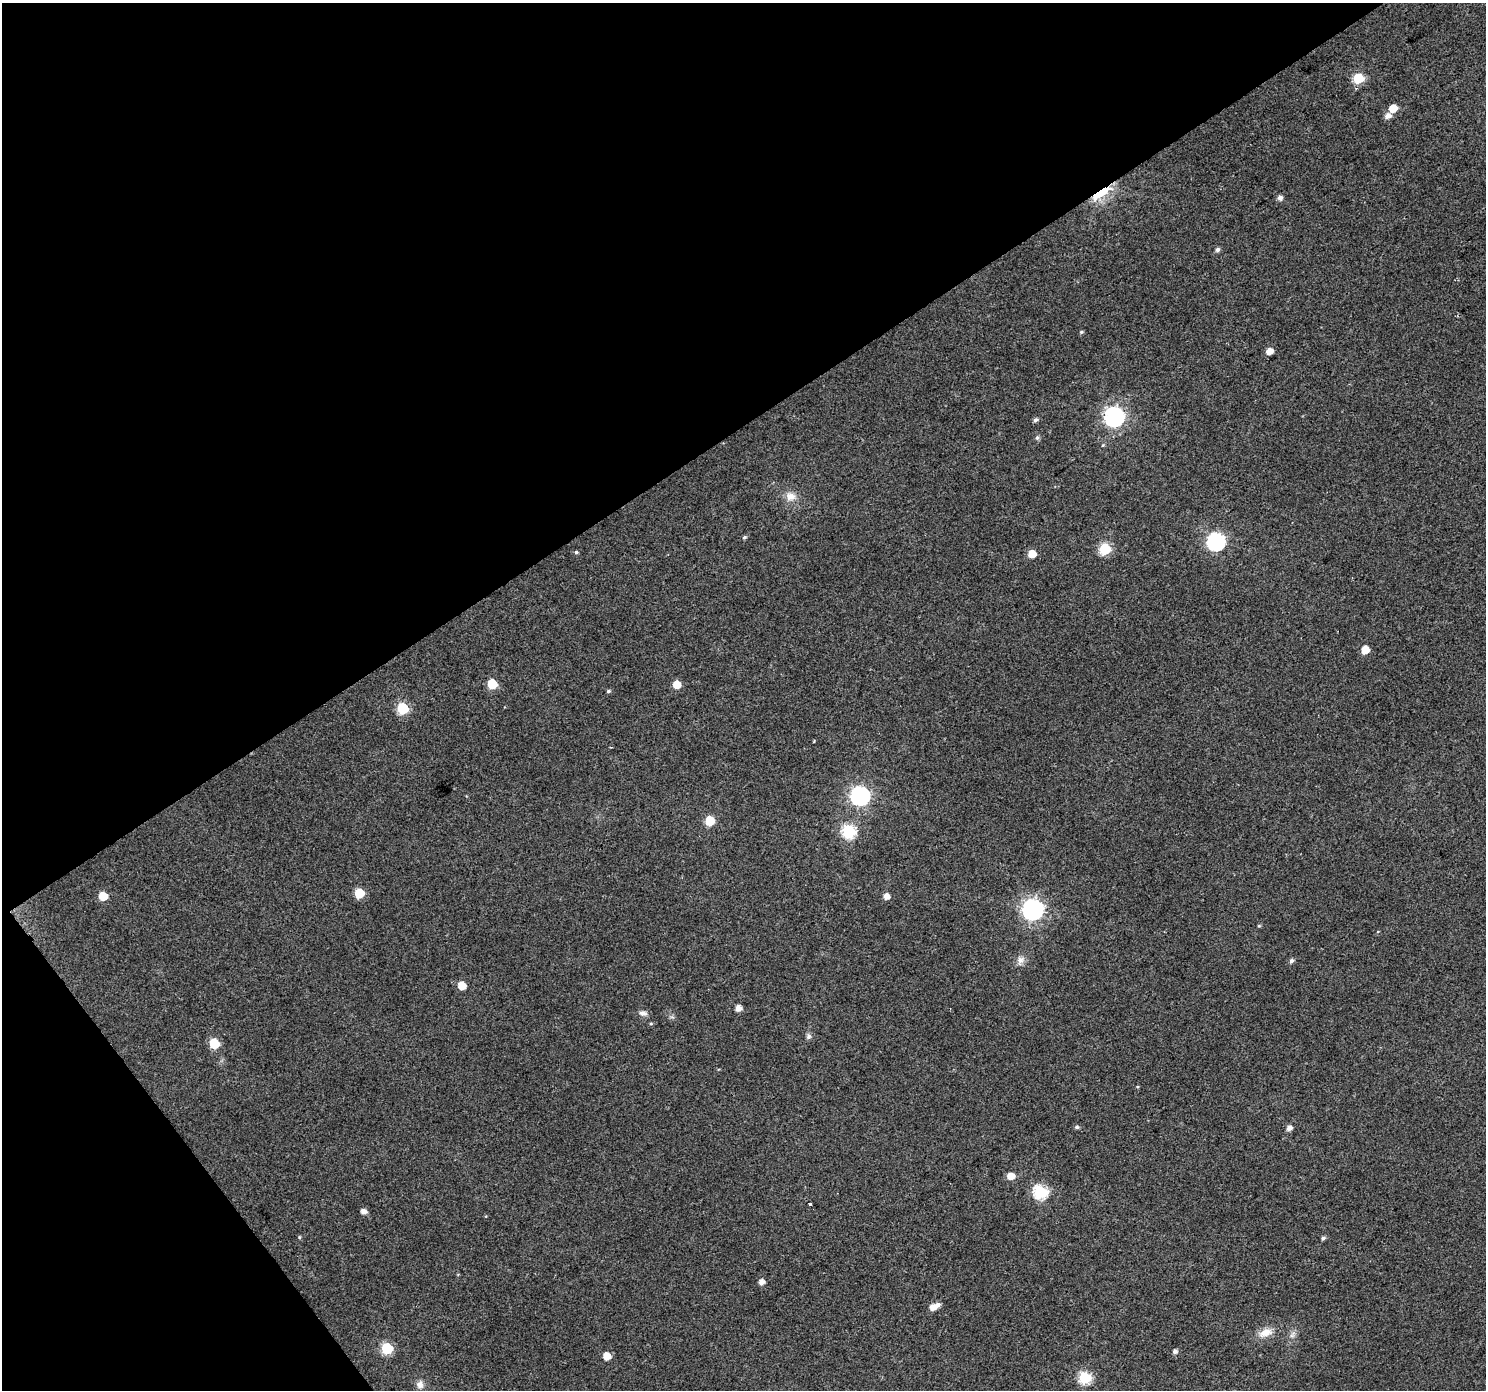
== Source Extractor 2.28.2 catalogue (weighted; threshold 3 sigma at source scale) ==
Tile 5 of 4 x 4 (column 1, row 2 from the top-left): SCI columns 4-1487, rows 2964-4351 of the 5938 x 5863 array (HDU 1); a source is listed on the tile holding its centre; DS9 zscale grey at full resolution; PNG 1488 x 1392 px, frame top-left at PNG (2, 3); no overlay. Shown black and unused: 35% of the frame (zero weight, under 2 of 3 exposures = <1% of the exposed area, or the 3 px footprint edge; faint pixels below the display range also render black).
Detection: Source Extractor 2.28.2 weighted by HDU 2 'WHT'; one run over the whole footprint, this tile lists its part. Background 0.0767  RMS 0.0077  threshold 0.0348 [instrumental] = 3 sigma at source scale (4.5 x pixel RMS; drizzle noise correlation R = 1.50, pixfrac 1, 0.0396/0.0396 arcsec/px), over >= 5 px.
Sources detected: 57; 1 inside a brighter listed object's ellipse — not listed separately; the other 56 listed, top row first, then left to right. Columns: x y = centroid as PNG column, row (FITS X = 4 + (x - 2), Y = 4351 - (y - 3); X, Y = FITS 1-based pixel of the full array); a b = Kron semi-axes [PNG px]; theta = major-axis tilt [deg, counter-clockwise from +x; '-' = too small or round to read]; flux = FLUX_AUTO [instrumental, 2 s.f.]
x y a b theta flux
1358 78 6 6 - 39
1393 108 6 5 - 13
1388 116 7 6 - 4.5
1101 193 26 7 33 23
1280 198 6 5 - 3.1
1217 250 6 5 - 1.9
1081 332 5 4 - 1.1
1269 351 6 5 - 7.4
1114 417 8 8 - 300
1035 420 6 5 - 2.1
1037 438 6 5 - 1.8
1103 445 5 3 - 0.75
791 496 14 11 -6 7.2
744 537 6 4 40 1.4
1215 542 8 7 - 210
1105 549 6 6 - 51
576 552 5 4 - 1.2
1032 554 6 5 - 13
1365 650 6 5 - 13
492 684 6 6 - 28
677 684 6 6 - 13
608 691 5 4 - 1.2
402 708 6 6 - 49
860 796 8 7 - 280
710 821 6 6 - 28
849 831 7 6 - 97
359 893 6 6 - 27
103 896 6 6 - 16
887 896 5 5 - 5.8
1033 909 8 8 - 370
1259 926 5 3 - 0.7
1020 960 13 9 63 4.6
1291 961 6 5 - 1.9
462 986 6 5 - 13
738 1008 5 5 - 5.5
643 1013 12 7 -7 3.1
651 1024 5 3 - 0.85
808 1036 8 6 74 2.2
214 1043 6 6 - 32
1077 1127 5 5 - 1.6
1289 1128 5 5 - 4.1
1011 1176 6 5 - 9
1040 1192 7 6 - 110
810 1204 3 3 - 3
364 1211 6 5 - 4.1
299 1237 5 4 - 0.85
1323 1238 5 4 - 1.7
761 1282 5 5 - 4.4
933 1307 6 6 - 6.3
1265 1333 19 10 19 9.4
1292 1335 11 6 54 3.1
387 1348 6 6 - 54
1175 1351 5 5 - 2.5
607 1356 6 5 - 10
1085 1378 6 6 - 79
420 1384 11 10 - 4.6
Overlapping masked pixels (flux is a lower limit): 1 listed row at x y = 1101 193